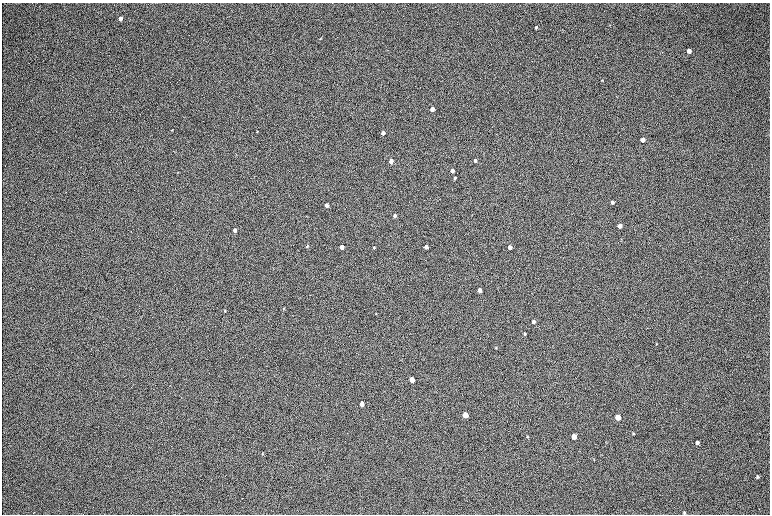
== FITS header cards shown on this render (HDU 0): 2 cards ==
NAXIS1  =                 1536 / length of data axis 1
NAXIS2  =                 1024 / length of data axis 2

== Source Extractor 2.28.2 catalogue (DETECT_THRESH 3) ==
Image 1536 x 1024 px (HDU 0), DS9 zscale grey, zoomed out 1/2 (1 PNG px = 2 x 2 image px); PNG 772 x 516 px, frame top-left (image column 1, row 1023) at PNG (2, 3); no overlay
Background 169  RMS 20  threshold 60.1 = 3 sigma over >= 5 px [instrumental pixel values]
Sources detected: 46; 2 cannot appear on this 1/2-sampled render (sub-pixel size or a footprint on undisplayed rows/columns) and are not listed; the other 44 listed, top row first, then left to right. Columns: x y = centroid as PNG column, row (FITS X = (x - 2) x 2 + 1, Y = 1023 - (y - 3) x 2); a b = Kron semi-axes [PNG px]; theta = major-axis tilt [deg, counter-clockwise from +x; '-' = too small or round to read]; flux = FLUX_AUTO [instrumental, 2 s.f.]
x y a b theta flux
120 19 4 3 - 20000
536 27 3 3 - 5600
689 51 4 3 - 22000
602 80 4 3 - 3200
432 109 3 3 - 56000
172 130 3 2 - 2400
257 131 3 2 - 1800
383 133 3 3 - 26000
643 140 4 3 - 31000
475 160 3 3 - 14000
391 161 3 3 - 45000
452 171 3 3 - 32000
455 178 3 3 - 6500
612 202 3 3 - 9600
326 205 3 3 - 24000
395 216 3 3 - 16000
619 226 4 3 - 25000
235 230 3 3 - 19000
307 246 3 3 - 3600
342 247 3 3 - 46000
374 247 3 3 - 4000
426 247 3 3 - 35000
509 247 3 3 - 41000
480 290 3 3 - 41000
284 308 4 2 - 2900
225 311 3 3 - 3800
376 313 3 2 - 2200
533 322 3 3 - 19000
525 334 3 3 - 5700
657 344 3 2 - 2100
496 348 3 3 - 2700
411 379 4 3 - 120000
362 404 4 3 - 72000
465 415 4 3 - 180000
617 417 4 3 - 110000
633 434 4 3 - 3200
527 436 3 3 - 3100
574 436 4 3 - 85000
697 442 4 3 - 11000
262 453 4 3 - 3100
758 477 5 3 - 5000
242 498 2 1 - 1500
33 513 2 1 - 1200
684 513 4 3 - 3900
At the frame edge (FLAGS 8, measured only in part): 1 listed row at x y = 684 513
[2 sub-pixel or undisplayed-footprint detections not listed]